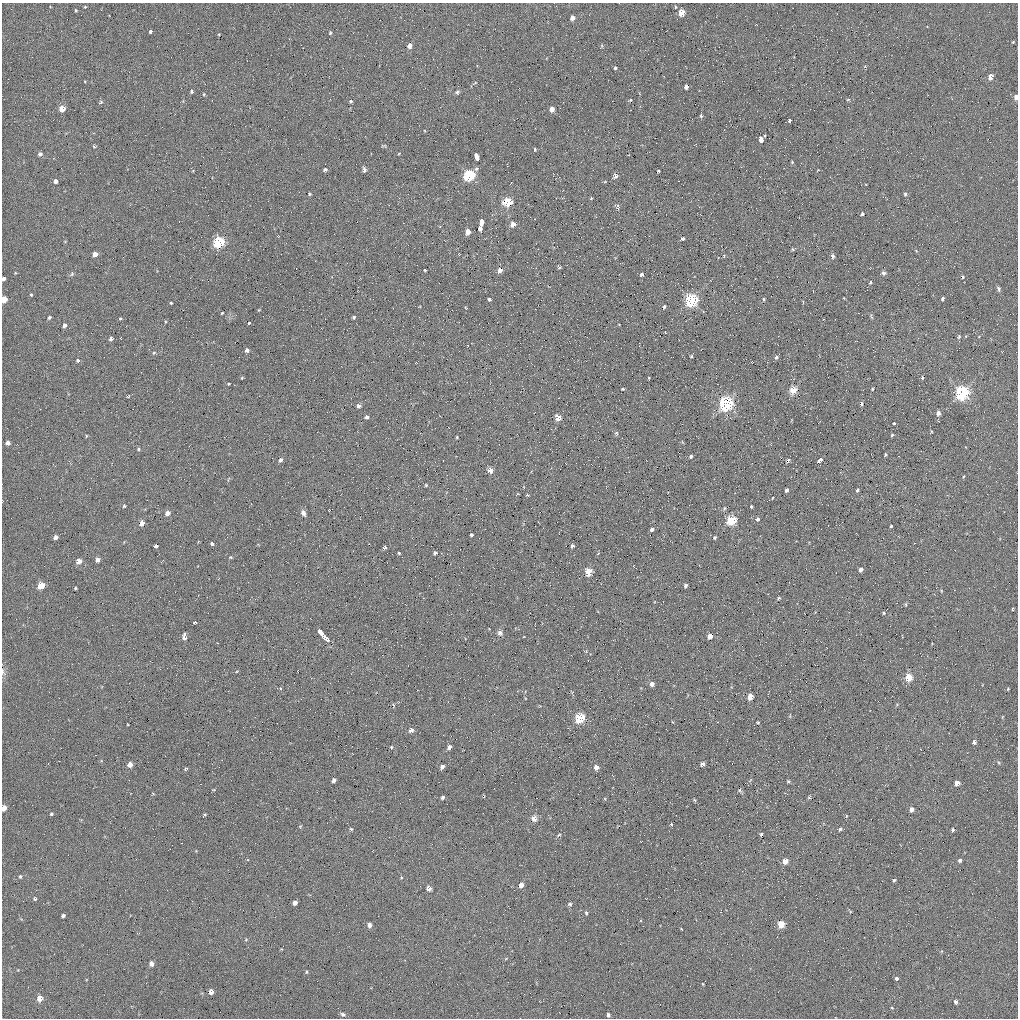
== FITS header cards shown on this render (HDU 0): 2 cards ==
NAXIS1  =                 1016 / length of data axis 1
NAXIS2  =                 1016 / length of data axis 2

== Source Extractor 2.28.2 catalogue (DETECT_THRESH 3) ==
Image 1016 x 1016 px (HDU 0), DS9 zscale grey, 1 PNG px = 1 image px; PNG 1020 x 1020 px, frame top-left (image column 1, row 1016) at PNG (2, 3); no overlay
Background 59.2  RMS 4.6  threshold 13.8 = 3 sigma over >= 5 px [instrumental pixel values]
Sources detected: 222; all 222 listed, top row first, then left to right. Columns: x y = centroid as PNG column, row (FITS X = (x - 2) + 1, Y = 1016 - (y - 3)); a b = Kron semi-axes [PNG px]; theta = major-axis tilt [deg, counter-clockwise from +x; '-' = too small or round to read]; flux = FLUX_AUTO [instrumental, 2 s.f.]
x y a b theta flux
85 6 3 3 - 660
675 7 3 2 - 280
76 10 3 2 - 340
681 13 5 4 - 6300
572 18 4 4 - 1900
150 32 4 3 - 1200
330 33 4 4 - 390
219 34 3 2 - 220
1013 42 4 3 - 270
409 46 5 4 - 1900
615 68 3 3 - 440
990 77 5 4 - 2700
686 87 4 4 - 1300
192 91 3 3 - 440
457 92 6 5 - 610
204 94 4 4 - 290
1016 97 5 3 - 1400
848 99 5 3 - 260
630 100 4 3 - 290
350 101 4 3 - 420
101 102 6 4 35 390
62 109 4 4 - 4300
552 109 4 4 - 2500
701 116 4 3 - 400
789 121 3 3 - 820
761 139 4 3 - 17000
384 146 8 3 0 340
94 147 4 3 - 350
535 149 4 3 - 350
40 154 5 4 - 750
476 157 5 3 - 10000
792 162 3 3 - 260
325 170 4 4 - 630
364 170 5 4 - 950
658 171 3 2 - 340
469 175 5 5 - 36000
615 176 5 4 - 1200
56 181 4 4 - 3700
604 182 3 3 - 340
309 194 3 3 - 370
905 194 4 4 - 450
591 198 4 3 - 280
508 202 5 5 - 15000
618 207 8 5 -67 770
862 214 4 3 - 650
481 222 5 3 - 16000
513 224 4 4 - 2700
480 229 4 4 - 2600
468 232 5 4 - 2600
683 238 4 3 - 750
219 242 6 5 - 28000
793 249 5 3 - 370
95 254 4 4 - 2100
724 256 5 3 - 310
833 256 6 5 - 620
559 267 3 3 - 540
500 270 5 4 - 1600
425 271 3 3 - 910
883 273 6 5 - 780
72 274 7 5 70 490
642 275 3 3 - 6600
963 277 5 4 - 430
3 278 4 3 - 680
870 282 4 4 - 450
999 289 8 5 -73 660
31 294 3 3 - 550
4 299 5 4 - 4900
489 299 3 3 - 1400
764 299 4 3 - 330
943 299 4 3 - 2200
691 300 6 5 - 56000
171 303 4 3 - 1100
664 307 5 3 - 530
222 313 3 2 - 260
49 317 4 4 - 470
354 317 4 3 - 420
871 317 8 2 -69 360
120 318 4 3 - 300
249 323 3 3 - 390
64 325 4 4 - 810
665 332 3 2 - 240
959 337 5 4 - 530
111 339 4 4 - 780
247 350 4 4 - 970
154 353 5 4 - 330
691 356 3 3 - 390
776 357 5 4 - 650
78 360 4 4 - 460
649 378 3 2 - 230
922 378 4 3 - 460
229 384 3 2 - 300
622 389 3 3 - 380
872 389 4 3 - 280
793 390 10 8 68 2400
962 393 6 5 - 65000
726 404 6 6 - 59000
861 404 5 3 - 580
358 406 5 5 - 870
938 413 5 5 - 1300
367 417 4 4 - 650
558 418 5 4 - 4400
894 423 3 3 - 2000
616 433 6 5 - 480
892 435 4 4 - 450
86 436 4 3 - 240
457 437 3 2 - 270
8 443 4 4 - 1600
138 449 5 4 - 380
886 455 4 3 - 390
691 456 4 3 - 540
280 460 5 4 - 800
788 460 4 4 - 700
820 460 5 3 - 3700
490 470 4 4 - 3200
964 476 4 3 - 260
426 485 4 4 - 350
787 490 4 3 - 1000
857 490 4 3 - 1600
527 495 3 3 - 340
772 498 3 2 - 200
124 506 4 4 - 330
751 507 3 3 - 360
724 508 5 4 - 420
167 513 5 5 - 1400
303 513 7 5 -65 1200
757 519 4 3 - 2300
731 520 5 5 - 19000
142 523 5 4 - 2100
891 526 4 3 - 1300
652 529 4 3 - 820
471 534 3 3 - 1200
55 537 4 4 - 1100
714 538 4 4 - 430
212 544 3 3 - 2100
156 546 5 3 - 2800
431 546 2 2 - 130
572 546 4 3 - 690
384 547 4 4 - 970
399 553 3 3 - 1100
435 553 4 3 - 770
231 557 4 4 - 280
98 560 5 4 - 1000
79 561 5 4 - 2400
861 570 4 4 - 1300
588 572 5 4 - 8900
218 579 3 2 - 180
41 585 5 4 - 7300
685 585 4 3 - 570
75 588 3 2 - 310
941 591 5 3 - 270
779 598 4 3 - 390
906 604 6 3 -82 360
1012 609 4 3 - 240
883 613 5 4 - 420
195 622 3 2 - 320
320 632 5 3 - 8100
500 633 7 6 - 1000
710 636 4 4 - 2700
184 637 7 4 -80 1100
324 637 7 3 -45 13000
3 672 12 5 -70 910
909 677 5 4 - 9500
652 684 4 4 - 1300
1008 689 4 4 - 240
750 697 5 4 - 4600
393 705 6 3 -86 270
790 716 7 3 85 260
1002 717 5 3 - 210
579 718 5 5 - 22000
758 722 3 2 - 290
411 730 5 4 - 1300
974 742 4 4 - 880
391 747 4 3 - 270
449 747 4 3 - 1200
130 764 4 4 - 2200
702 764 4 4 - 1400
442 767 5 4 - 990
596 767 4 4 - 2100
186 769 4 3 - 300
334 780 4 4 - 930
788 781 4 4 - 370
957 783 5 4 - 1600
740 790 5 5 - 460
442 797 4 4 - 650
809 797 4 4 - 410
694 800 5 3 - 280
3 808 5 4 - 3800
911 809 4 4 - 1500
51 814 4 3 - 410
204 815 3 3 - 360
846 816 4 4 - 310
534 819 8 7 - 1200
671 824 4 4 - 290
300 826 4 4 - 290
351 829 4 4 - 410
840 829 5 4 - 490
953 830 4 3 - 550
761 834 3 3 - 460
559 835 5 3 - 320
960 860 4 4 - 600
785 861 5 4 - 3500
20 876 4 4 - 370
894 880 4 4 - 390
521 885 4 4 - 2300
429 888 5 4 - 1800
35 899 5 4 - 400
295 903 4 4 - 1100
570 904 5 4 - 470
586 913 4 4 - 380
63 916 4 3 - 700
781 924 5 4 - 7900
370 925 5 4 - 1200
151 964 4 4 - 1900
306 972 5 3 - 310
897 978 4 4 - 700
703 984 4 3 - 230
211 992 5 4 - 2100
39 998 5 4 - 3200
955 1002 4 4 - 750
892 1008 3 2 - 230
343 1014 6 5 - 680
608 1015 4 3 - 810
At the frame edge (FLAGS 8, measured only in part): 5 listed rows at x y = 1016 97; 3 278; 4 299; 3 672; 3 808

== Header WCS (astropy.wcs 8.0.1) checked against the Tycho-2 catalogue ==
Header WCS as astropy/WCSLIB reads it (applying the file's SIP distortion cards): RA---SIN-SIP/DEC--SIN-SIP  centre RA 10:38:34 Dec +10:35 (159.64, +10.59 deg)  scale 2.77 x 2.74 arcsec/px (non-square pixels)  FOV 47.0' x 46.4'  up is +22 deg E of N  parity normal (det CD < 0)
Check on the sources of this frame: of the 60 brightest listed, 19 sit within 3.1 arcsec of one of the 34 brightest Tycho-2 stars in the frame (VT <= 13.17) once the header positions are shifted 0.47 arcsec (0.39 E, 0.27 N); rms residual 1.03 arcsec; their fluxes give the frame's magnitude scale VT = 21.37 - 2.5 log10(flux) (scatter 0.60 mag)
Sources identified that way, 19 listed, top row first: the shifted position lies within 3.1 arcsec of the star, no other Tycho-2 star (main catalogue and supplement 1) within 6.2 arcsec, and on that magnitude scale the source's flux lands within +1.5 / -3 mag of the star's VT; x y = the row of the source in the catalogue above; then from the Tycho-2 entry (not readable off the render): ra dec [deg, ICRS J2000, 3 dp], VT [Tycho-2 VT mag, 2 dp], TYC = Tycho-2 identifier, HIP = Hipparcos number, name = IAU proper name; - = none
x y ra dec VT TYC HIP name
681 13 159.660 +10.992 11.18 842-672-1 - -
572 18 159.739 +10.957 13.17 842-341-1 - -
469 175 159.767 +10.817 10.53 842-1173-1 - -
508 202 159.731 +10.809 11.69 842-1282-1 - -
4 299 160.070 +10.595 12.46 842-1000-1 - -
691 300 159.569 +10.792 10.83 842-1417-1 - -
962 393 159.345 +10.805 9.93 842-665-1 51997 -
726 404 159.513 +10.729 10.55 842-229-1 - -
8 443 160.025 +10.494 12.79 842-1108-1 - -
490 470 159.665 +10.614 12.01 842-1184-1 - -
731 520 159.476 +10.648 10.05 842-302-1 - -
142 523 159.903 +10.477 12.92 842-1007-1 - -
41 585 159.959 +10.403 12.35 842-911-1 - -
710 636 159.458 +10.560 11.88 842-437-1 - -
909 677 159.302 +10.589 10.98 842-1188-1 - -
579 718 159.529 +10.465 10.65 842-822-1 - -
785 861 159.339 +10.423 12.59 842-441-1 - -
781 924 159.324 +10.377 11.23 842-1253-1 - -
211 992 159.718 +10.165 12.26 842-404-1 - -